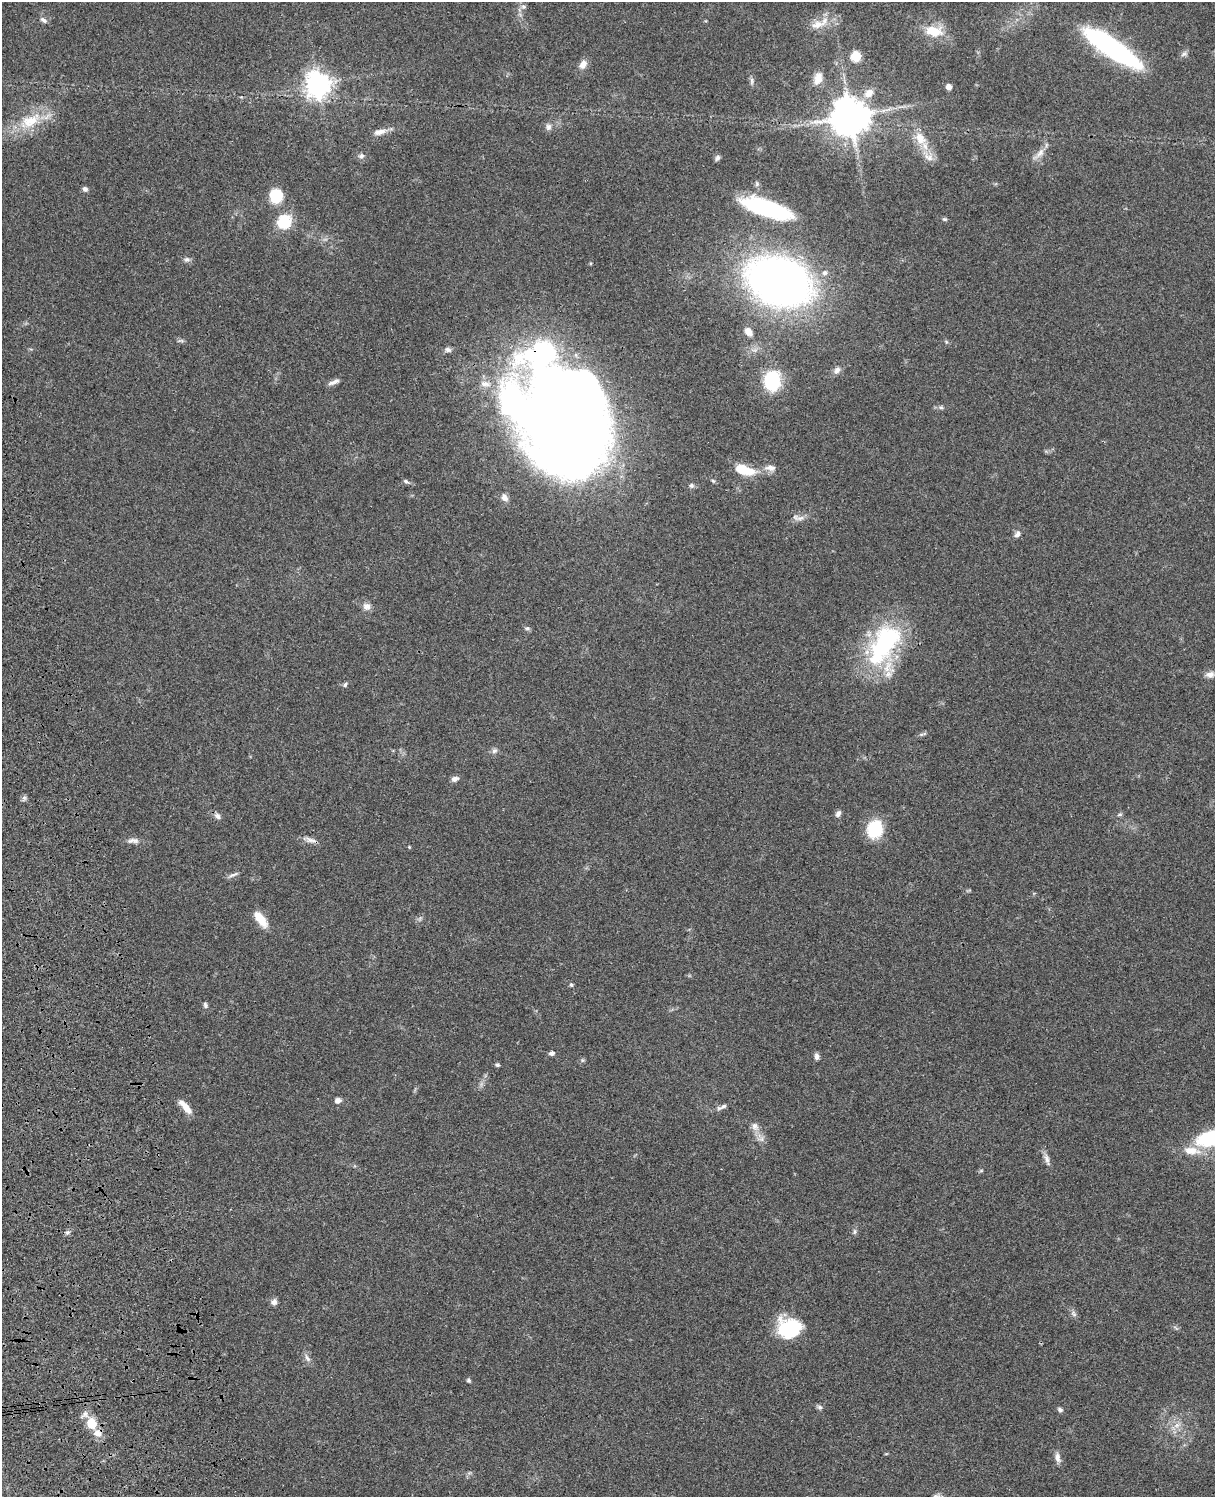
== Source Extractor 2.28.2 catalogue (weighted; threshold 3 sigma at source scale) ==
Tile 7 of 4 x 3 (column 3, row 2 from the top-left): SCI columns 2545-3757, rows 1773-3267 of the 5087 x 4926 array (HDU 1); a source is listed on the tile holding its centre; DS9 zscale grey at full resolution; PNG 1217 x 1499 px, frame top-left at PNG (2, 2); no overlay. Shown black and unused: <1% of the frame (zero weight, under 3 of 4 exposures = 6% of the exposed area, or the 3 px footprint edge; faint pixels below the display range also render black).
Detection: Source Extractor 2.28.2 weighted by HDU 2 'WHT'; one run over the whole footprint, this tile lists its part. Background 0.0787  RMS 0.0058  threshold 0.026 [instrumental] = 3 sigma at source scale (4.5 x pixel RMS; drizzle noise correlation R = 1.50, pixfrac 1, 0.05/0.05 arcsec/px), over >= 5 px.
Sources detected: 94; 2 inside a brighter listed object's ellipse — not listed separately; the other 92 listed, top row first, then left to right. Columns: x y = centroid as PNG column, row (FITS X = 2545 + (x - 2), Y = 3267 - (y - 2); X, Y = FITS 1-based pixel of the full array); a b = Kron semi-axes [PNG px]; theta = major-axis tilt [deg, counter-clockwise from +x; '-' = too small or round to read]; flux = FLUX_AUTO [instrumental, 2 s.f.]
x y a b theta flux
523 7 8 7 - 1.7
43 20 9 5 -37 1.8
817 25 19 10 14 7.6
934 31 19 11 -12 15
1113 48 62 15 -34 100
1184 54 9 6 11 1.6
856 56 6 6 - 27
583 64 12 8 58 3.9
818 78 16 10 76 6.4
752 81 12 4 -90 1.5
318 84 9 8 - 560
949 87 5 5 - 3.8
869 93 12 9 38 5.8
850 116 12 12 - 1400
30 121 36 18 28 21
548 127 9 7 79 2.2
379 132 16 7 12 4.4
920 138 18 12 -54 9.9
1039 153 21 7 44 4.4
361 156 8 7 - 1.7
928 157 16 9 -30 5.1
717 158 7 6 - 1.6
85 189 6 6 - 1.7
276 196 15 14 - 15
767 208 47 14 -18 66
944 219 7 5 -14 0.92
284 222 7 7 - 47
187 259 9 6 8 1.7
590 263 5 3 - 0.56
779 282 54 38 -16 370
748 331 12 8 -52 3.9
181 341 9 4 8 1
946 342 6 4 73 0.63
448 350 9 7 -17 1.9
837 370 11 8 56 2.6
772 381 17 13 86 43
334 382 16 5 24 2.4
485 384 15 7 -11 4.4
941 407 6 5 - 1.1
567 423 89 66 -63 1400
770 468 16 9 -2 3.9
744 470 23 10 -15 15
406 481 8 4 -25 1.2
691 485 6 6 - 1.3
505 497 10 7 -57 2.8
800 518 16 6 14 3
1017 534 10 7 59 2.2
367 606 11 9 -32 3.2
527 628 6 5 - 1.1
884 644 60 30 59 74
1210 674 12 8 10 2.8
345 685 7 5 58 1.1
924 733 7 4 25 1
494 751 8 7 - 1.8
455 779 9 6 12 2.2
24 798 6 6 - 1.3
838 814 9 6 59 1.9
1120 814 8 4 1 0.91
217 816 9 7 -48 2
875 829 21 17 77 21
310 840 11 8 -20 2.9
133 841 17 7 1 3
409 847 4 3 - 0.56
233 875 15 4 21 1.7
260 919 21 8 -54 9.5
571 985 5 5 - 1.1
205 1005 8 6 -73 1.4
552 1053 5 5 - 2
817 1056 8 5 -85 2
582 1060 5 4 - 0.8
497 1065 6 4 7 0.97
338 1100 7 6 - 2.4
724 1106 11 6 32 1.9
185 1107 21 7 -48 6.4
755 1126 12 10 -71 3.8
1191 1151 24 11 -5 9
1047 1159 16 6 -73 2.9
981 1171 6 4 19 0.68
854 1231 8 4 90 1.2
67 1232 7 4 18 1.3
274 1302 8 6 57 2.5
1073 1313 10 6 -54 1.8
789 1328 23 19 6 34
1176 1328 7 4 -35 0.99
307 1358 13 6 -59 2.4
468 1380 6 5 - 0.94
820 1407 7 6 - 1.3
1060 1409 7 5 -21 1.3
92 1423 10 9 - 13
1177 1425 9 7 28 3.2
97 1433 10 8 -21 4.8
1058 1457 14 7 -80 2.9
Overlapping masked pixels (flux is a lower limit): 1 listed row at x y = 567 423